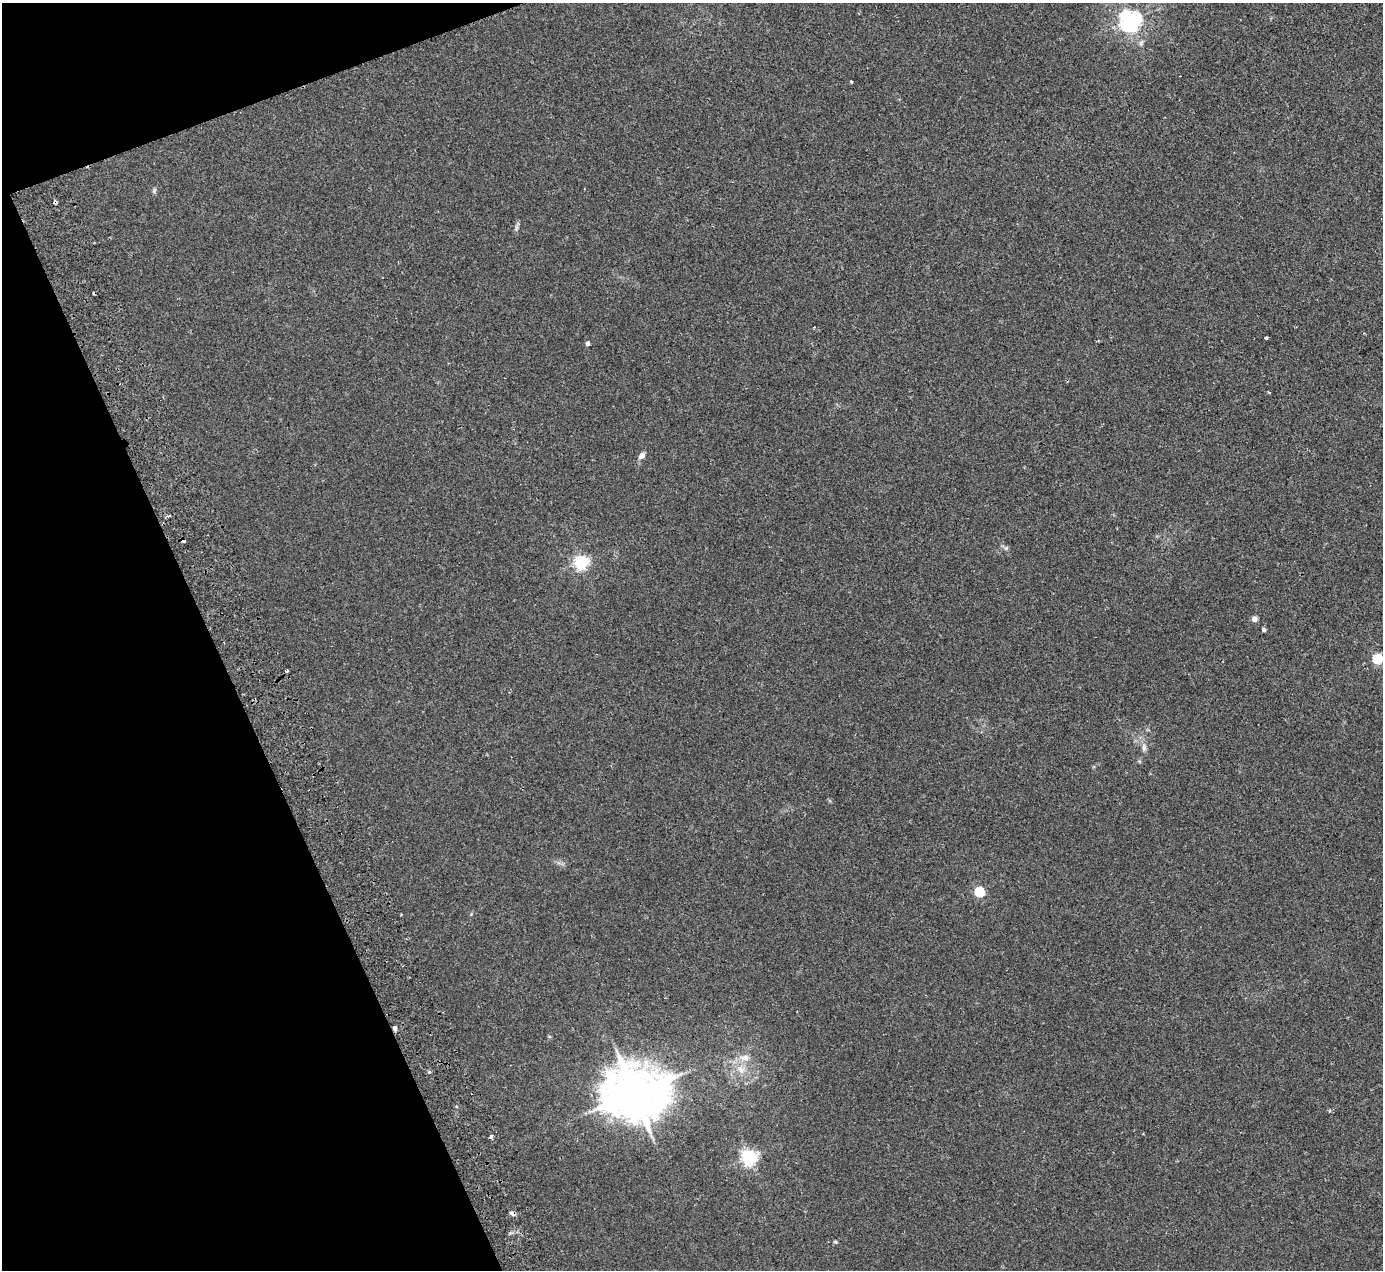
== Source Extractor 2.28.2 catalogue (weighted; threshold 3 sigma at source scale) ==
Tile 5 of 4 x 4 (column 1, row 2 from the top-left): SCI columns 58-1438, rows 2848-4115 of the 5637 x 5567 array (HDU 1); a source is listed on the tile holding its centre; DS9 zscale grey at full resolution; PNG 1385 x 1272 px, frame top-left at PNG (2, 3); no overlay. Shown black and unused: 19% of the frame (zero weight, under 2 of 3 exposures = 3% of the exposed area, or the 3 px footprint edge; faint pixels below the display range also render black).
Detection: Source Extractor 2.28.2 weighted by HDU 2 'WHT'; one run over the whole footprint, this tile lists its part. Background 0.0185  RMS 0.0063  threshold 0.0286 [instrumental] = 3 sigma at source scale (4.5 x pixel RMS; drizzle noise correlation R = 1.50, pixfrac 1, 0.05/0.05 arcsec/px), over >= 5 px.
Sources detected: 26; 2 cosmic-ray / hot-pixel residue — not listed; the other 24 listed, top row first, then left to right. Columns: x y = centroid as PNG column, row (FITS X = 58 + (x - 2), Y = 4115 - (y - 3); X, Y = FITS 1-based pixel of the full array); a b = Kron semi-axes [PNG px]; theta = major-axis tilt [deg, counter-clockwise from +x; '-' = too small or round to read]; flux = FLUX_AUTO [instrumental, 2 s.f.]
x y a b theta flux
1130 20 7 7 - 340
851 82 3 2 - 0.7
55 202 4 4 - 2.9
516 228 10 4 77 1.5
1266 338 3 3 - 1
588 343 5 4 - 1.6
1269 392 3 2 - 0.76
641 456 8 6 44 2.7
183 540 4 4 - 3.4
1006 548 6 6 - 1.2
581 562 6 6 - 130
1254 619 7 6 - 2.2
1264 630 4 4 - 1.5
1377 659 5 5 - 45
287 670 3 3 - 0.87
1144 748 12 5 85 2.3
979 892 6 5 - 44
395 1028 5 4 - 1.9
745 1058 12 9 5 4.9
741 1069 11 8 -28 4.5
634 1093 17 14 0 3400
749 1157 6 6 - 150
512 1214 8 5 -37 1.5
835 1242 6 4 -1 0.7
Overlapping masked pixels (flux is a lower limit): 4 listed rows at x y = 55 202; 183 540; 395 1028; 512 1214